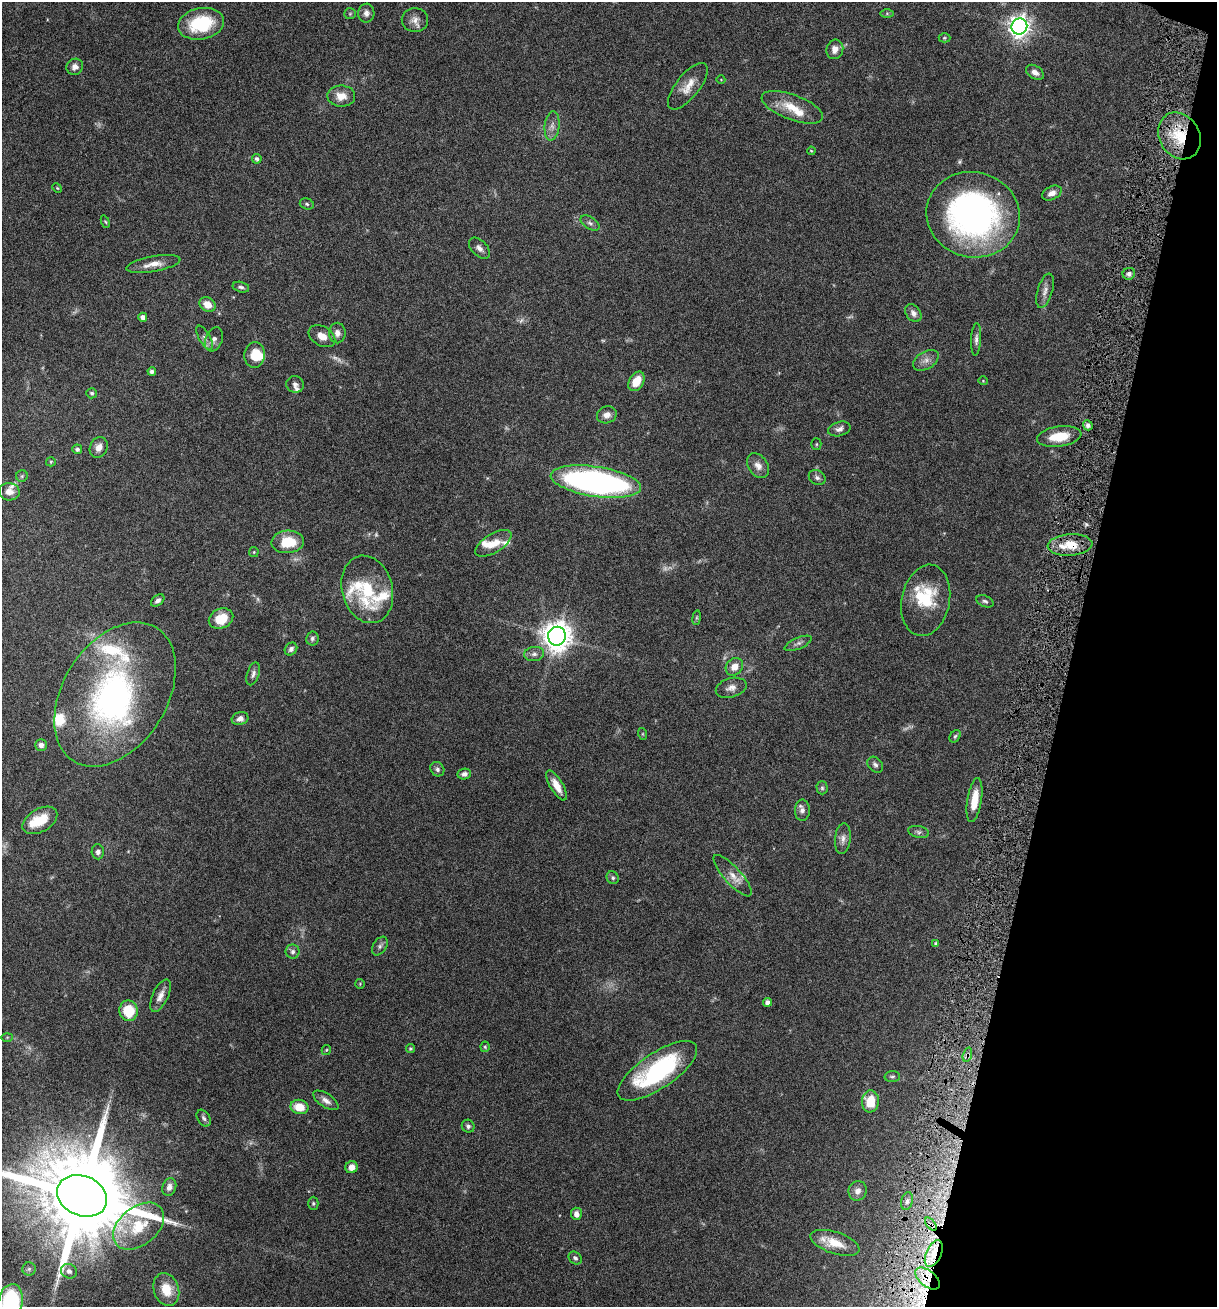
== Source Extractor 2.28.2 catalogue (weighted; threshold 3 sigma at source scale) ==
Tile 8 of 4 x 4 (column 4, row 2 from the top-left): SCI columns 3831-5045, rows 2620-3924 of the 5307 x 5252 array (HDU 1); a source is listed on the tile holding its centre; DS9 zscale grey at full resolution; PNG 1219 x 1309 px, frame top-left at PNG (2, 2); each listed source drawn as its Kron ellipse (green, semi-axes under 4 px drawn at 4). Shown black and unused: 12% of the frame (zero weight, under 5 of 9 exposures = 3% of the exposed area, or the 3 px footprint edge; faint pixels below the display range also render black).
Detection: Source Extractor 2.28.2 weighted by HDU 2 'WHT'; one run over the whole footprint, this tile lists its part. Background 0.0462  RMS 0.0032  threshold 0.013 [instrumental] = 3 sigma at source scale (4.09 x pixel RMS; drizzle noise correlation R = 1.36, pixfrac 0.8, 0.05/0.05 arcsec/px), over >= 5 px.
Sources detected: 154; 10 too faint to see at this stretch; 2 inside a brighter object's white glare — neither listed nor drawn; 13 inside a brighter listed object's ellipse — not listed separately; the other 129 listed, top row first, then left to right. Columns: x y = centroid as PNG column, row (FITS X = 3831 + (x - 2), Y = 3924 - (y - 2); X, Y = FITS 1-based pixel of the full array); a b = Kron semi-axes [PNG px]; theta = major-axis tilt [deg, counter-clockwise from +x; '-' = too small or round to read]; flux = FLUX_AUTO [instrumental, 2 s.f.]
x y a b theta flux
366 13 9 8 - 1.5
350 14 6 5 - 0.42
887 14 7 4 0 0.42
415 20 13 12 - 2.2
201 24 23 15 11 16
1019 27 8 7 - 200
944 38 6 4 0 0.37
835 49 10 8 74 2
75 67 8 8 - 1.5
1035 72 10 6 -31 1.6
721 80 4 3 - 0.2
688 86 28 11 51 4.2
341 96 14 10 -2 3.5
792 107 32 12 -20 6.6
552 126 15 7 84 1.8
1179 136 24 20 -59 12
811 151 4 3 - 0.28
257 159 5 4 - 0.79
57 188 5 4 - 0.31
1052 193 10 6 25 1.9
307 204 7 5 -18 0.6
973 215 47 42 -14 95
105 222 6 4 -68 0.37
590 223 10 6 -33 0.93
479 248 13 7 -45 1.5
153 264 27 7 10 3.3
1129 274 6 6 - 0.87
241 287 8 5 -14 0.74
1045 291 18 7 73 1.8
208 304 8 6 -31 3.6
913 313 10 7 -54 1.4
143 317 4 4 - 1.2
337 333 10 8 90 1.6
322 336 14 9 -30 2.9
205 338 13 5 -60 1.2
214 339 12 8 70 1.6
976 339 16 5 86 1.2
255 355 13 10 86 6
926 360 14 8 32 2
152 371 4 4 - 0.93
636 381 10 7 59 4.9
983 381 4 4 - 0.27
295 384 9 8 - 1.1
92 393 5 5 - 0.58
607 415 10 8 18 2
1088 425 5 4 - 0.88
839 429 11 7 16 1.3
1059 437 22 10 8 6.8
816 444 5 5 - 0.41
99 447 11 8 66 2
77 449 5 5 - 0.8
51 462 5 4 - 0.32
758 466 13 9 -55 2.1
22 476 6 5 - 0.48
817 478 9 7 -34 0.92
596 482 45 15 -8 99
9 492 10 8 -6 2.2
288 542 16 11 4 8
493 543 20 9 31 4.1
1070 545 22 10 4 7.1
254 552 5 4 - 0.34
367 589 34 25 -75 14
926 600 36 24 79 13
158 601 8 5 39 0.9
985 601 9 5 -22 0.7
697 618 7 3 82 0.39
221 619 13 10 24 6.3
557 636 9 9 - 420
312 639 7 6 - 0.8
798 643 15 5 23 1.1
291 649 7 6 - 0.96
534 654 10 7 7 1.2
734 667 9 8 - 2.9
253 674 12 6 72 1.1
731 688 16 9 16 2
115 694 78 52 58 83
240 719 8 6 16 1.3
643 734 6 4 -71 0.32
955 736 7 5 55 0.52
41 745 6 6 - 1.1
875 765 9 6 -47 0.94
437 769 7 6 - 0.85
464 774 7 5 10 1.1
557 785 17 6 -60 3.8
822 788 6 5 - 0.62
974 800 22 7 81 5.3
802 810 10 7 88 1.3
40 820 19 11 30 7
919 832 10 6 -13 0.89
843 839 15 8 83 1.8
98 852 7 6 - 1.2
733 876 27 8 -48 3.2
613 878 6 6 - 0.65
936 944 4 3 - 0.62
380 946 10 6 56 0.97
293 952 7 7 - 1
360 984 5 5 - 0.31
160 996 17 7 65 2.2
767 1002 4 4 - 1.4
128 1011 10 9 - 8.8
7 1037 6 4 1 0.33
485 1047 5 4 - 0.4
410 1049 4 4 - 0.46
326 1050 5 4 - 0.34
967 1055 7 4 72 0.75
657 1071 46 17 34 36
892 1076 7 5 1 0.57
326 1100 14 6 -33 1.7
870 1101 11 8 84 7
299 1107 9 7 -13 5.4
204 1118 9 6 -56 0.88
468 1126 6 6 - 0.87
351 1167 6 6 - 2.2
169 1187 9 7 71 1.7
858 1191 10 9 - 1.5
82 1196 26 20 -23 7200
907 1201 9 5 74 1
313 1203 7 5 90 0.49
576 1214 6 5 - 1.7
931 1224 7 4 -52 0.95
139 1226 29 19 39 12
835 1243 25 11 -18 5.6
934 1254 14 7 66 4
575 1258 7 5 -38 0.78
29 1269 6 6 - 0.71
69 1271 8 7 - 1.3
927 1278 14 8 -39 4.2
166 1289 17 12 -69 6.2
10 1303 19 12 78 32
Overlapping masked pixels (flux is a lower limit): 6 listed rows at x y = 1179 136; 1070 545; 967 1055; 931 1224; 934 1254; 927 1278
Isophote crosses this tile's border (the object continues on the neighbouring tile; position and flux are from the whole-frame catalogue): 2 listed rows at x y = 82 1196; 10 1303